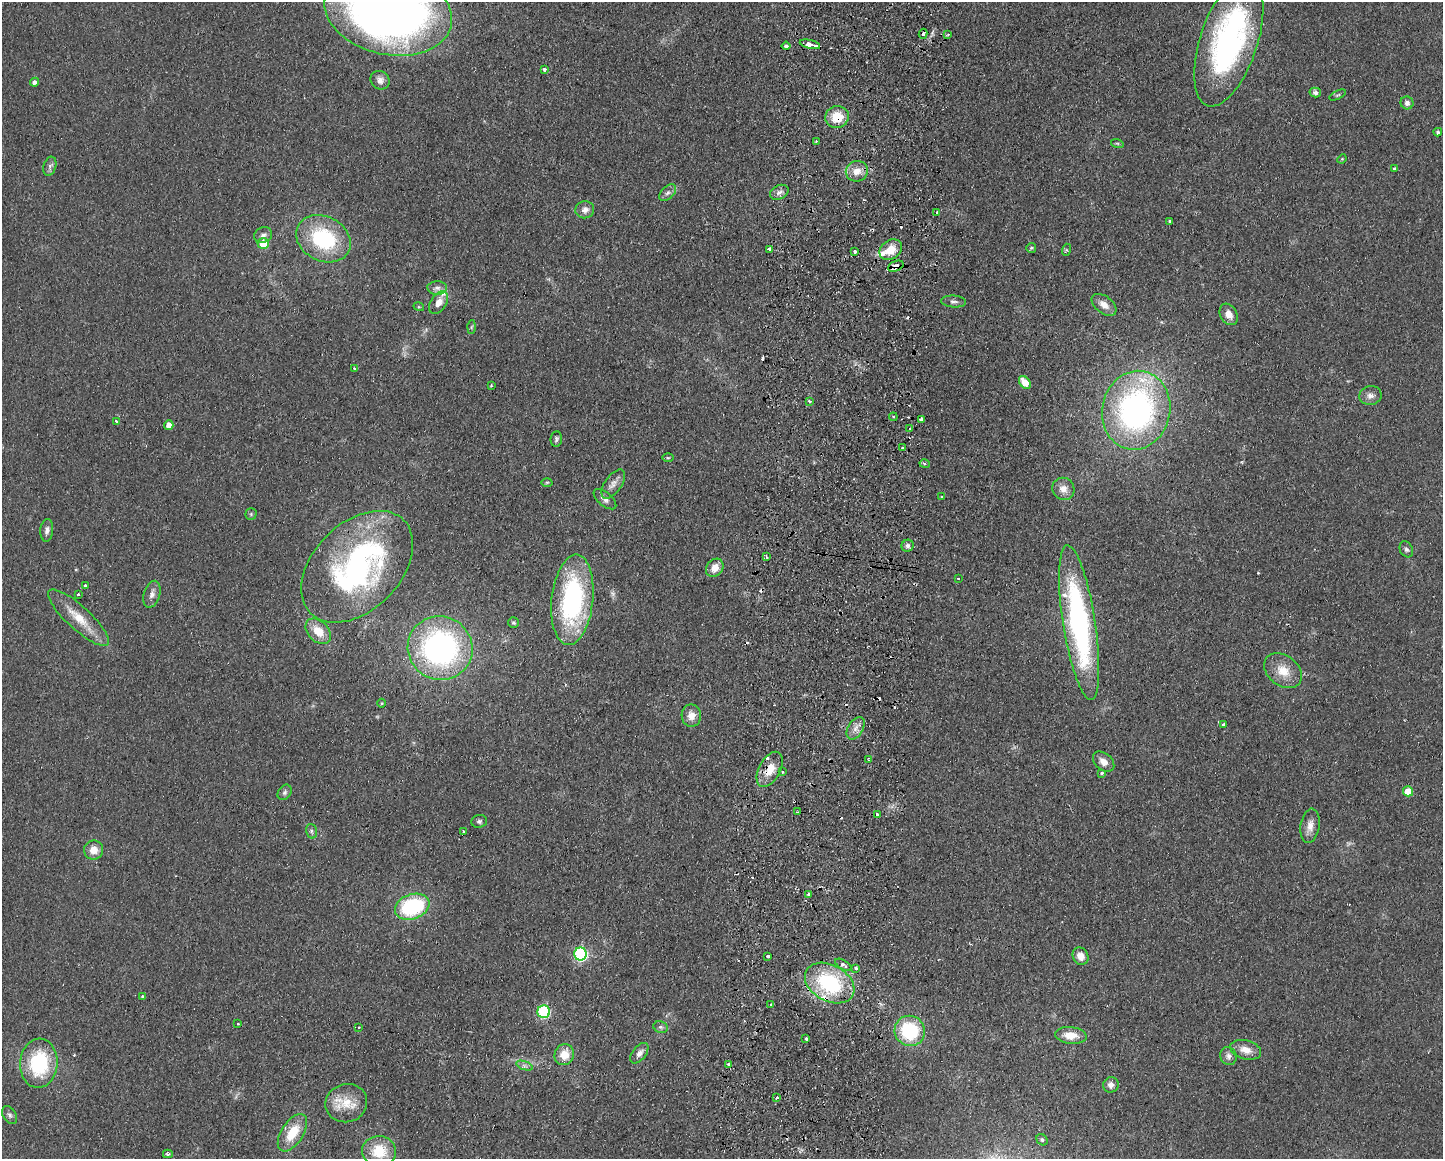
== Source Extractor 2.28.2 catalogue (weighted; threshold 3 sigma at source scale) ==
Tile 5 of 3 x 4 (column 2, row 2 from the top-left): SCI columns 1609-3049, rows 2325-3481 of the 4768 x 4648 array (HDU 1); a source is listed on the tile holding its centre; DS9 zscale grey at full resolution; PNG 1445 x 1161 px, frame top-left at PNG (2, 2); each listed source drawn as its Kron ellipse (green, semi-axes under 4 px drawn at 4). Shown black and unused: <1% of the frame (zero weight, under 2 of 3 exposures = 3% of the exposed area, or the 3 px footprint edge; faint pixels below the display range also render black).
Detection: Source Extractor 2.28.2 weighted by HDU 2 'WHT'; one run over the whole footprint, this tile lists its part. Background 0.0805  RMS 0.0096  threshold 0.0432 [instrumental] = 3 sigma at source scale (4.5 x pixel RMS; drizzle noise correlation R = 1.50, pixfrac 1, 0.05/0.05 arcsec/px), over >= 5 px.
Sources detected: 148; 1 too faint to see at this stretch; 1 inside a brighter object's white glare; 12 cosmic-ray / hot-pixel residue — neither listed nor drawn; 5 inside a brighter listed object's ellipse — not listed separately; the other 129 listed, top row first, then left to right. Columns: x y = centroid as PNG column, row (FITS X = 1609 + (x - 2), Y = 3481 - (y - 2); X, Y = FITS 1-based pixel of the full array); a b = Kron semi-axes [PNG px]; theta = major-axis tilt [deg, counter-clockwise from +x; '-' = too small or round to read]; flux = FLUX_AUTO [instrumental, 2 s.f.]
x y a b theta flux
388 11 65 43 -13 750
923 34 5 4 - 1.7
948 34 4 3 - 1.2
1229 41 68 28 72 260
810 44 10 4 -12 23
786 46 4 4 - 3
544 69 3 3 - 2.5
380 80 10 9 - 5.2
34 82 5 4 - 3.1
1315 93 6 5 - 2.8
1338 95 9 4 26 1.5
1407 103 6 6 - 3.6
837 117 12 11 - 23
1438 132 4 4 - 2.2
816 141 3 2 - 1.4
1117 143 6 4 -17 1.3
1342 159 5 4 - 1
50 166 10 6 72 3.1
1394 168 3 3 - 2.4
857 171 11 10 - 10
779 192 10 7 28 4.4
668 193 10 6 44 3.4
585 210 9 8 - 5.8
937 212 3 3 - 2.5
1170 222 3 3 - 1.6
263 235 9 7 22 3.9
323 239 28 22 -28 80
263 243 5 5 - 18
1031 248 5 5 - 1.5
769 249 3 3 - 2.4
891 250 12 9 35 15
1066 250 6 4 72 1.3
855 252 3 3 - 2.5
896 266 8 5 22 16
437 288 10 7 0 4.1
954 301 12 6 -4 3.2
439 303 12 8 56 8.8
1104 305 14 8 -37 8.2
419 307 5 3 - 0.93
1229 314 11 8 -60 7.9
471 327 6 4 87 1.4
354 368 3 3 - 1.8
1025 382 7 5 -52 13
491 385 3 2 - 0.98
1370 396 11 9 9 5.5
809 401 4 3 - 1.7
1136 410 40 34 77 290
893 417 4 4 - 1.5
921 420 4 3 - 5.8
117 421 3 3 - 2.7
169 425 5 4 - 6.9
910 428 3 2 - 2.7
556 439 8 5 83 2.3
902 448 3 3 - 3.6
668 458 6 4 0 1.2
925 464 5 4 - 1.6
547 482 5 3 - 1
613 484 17 8 55 6.6
1063 489 11 10 - 8
942 497 4 3 - 0.9
605 499 13 7 -40 4.4
251 514 5 5 - 1.4
47 530 11 6 85 4
908 546 6 6 - 2.9
1406 549 8 6 -62 2.6
766 557 4 4 - 1.4
357 567 66 43 45 240
715 568 10 8 49 10
958 578 3 2 - 1.1
85 586 3 3 - 3
78 594 3 3 - 2
152 594 14 8 73 5.5
572 600 45 20 84 160
78 618 40 11 -42 23
513 623 5 5 - 1.6
1079 623 78 16 -81 220
318 631 15 10 -44 15
440 648 33 31 -27 230
1283 671 21 15 -38 18
381 703 4 3 - 0.85
691 716 11 9 -88 8.7
1224 724 3 3 - 2.4
856 728 12 7 59 6.1
869 760 3 3 - 1.2
1104 762 12 8 -41 7.5
770 769 19 10 62 16
782 772 3 3 - 1.6
1102 773 4 3 - 2.9
1408 791 5 5 - 15
285 792 8 6 57 2.8
797 812 2 2 - 0.73
877 815 3 3 - 8
479 821 8 6 14 2.4
1310 826 17 9 82 8.5
311 831 7 5 -75 2.3
463 832 4 2 - 0.94
94 850 9 9 - 10
809 894 3 3 - 2.9
412 907 18 12 20 90
580 954 6 6 - 130
768 956 3 3 - 3.2
1080 956 9 7 -60 8.3
843 965 9 4 -31 5
856 968 3 3 - 3.5
830 983 26 18 -29 89
142 996 3 2 - 2.3
771 1005 3 3 - 1.8
544 1012 6 6 - 100
237 1024 3 3 - 2.6
359 1027 3 2 - 1.7
661 1027 7 5 -20 2.4
910 1031 15 15 - 64
1071 1035 16 8 -5 13
806 1038 4 3 - 4
1246 1050 16 9 -14 11
639 1053 12 6 52 5.4
564 1055 10 9 - 15
1228 1056 9 8 - 4.3
39 1063 24 18 86 69
729 1064 3 3 - 4.6
524 1066 9 4 -18 2.4
1111 1085 8 7 - 4.3
777 1097 4 3 - 1.1
346 1103 21 19 18 23
10 1115 10 6 -59 3.1
292 1133 21 11 57 26
1042 1140 6 5 - 2.1
379 1151 17 15 -6 30
168 1154 5 3 - 2
Overlapping masked pixels (flux is a lower limit): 5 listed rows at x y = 810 44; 837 117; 896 266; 572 600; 770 769
Isophote crosses this tile's border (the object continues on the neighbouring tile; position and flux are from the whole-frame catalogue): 1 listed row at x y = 388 11